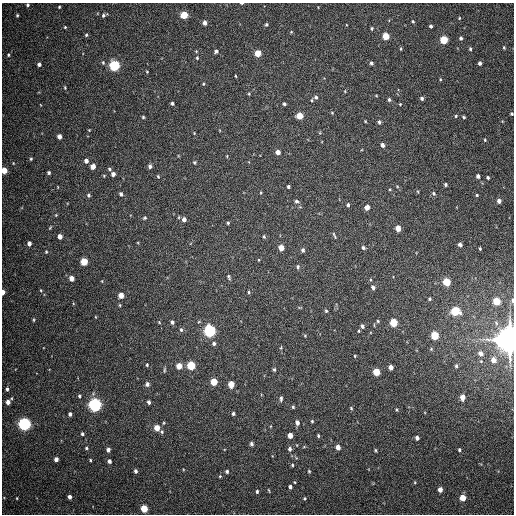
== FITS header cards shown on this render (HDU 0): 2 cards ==
NAXIS1  =                  512
NAXIS2  =                  512

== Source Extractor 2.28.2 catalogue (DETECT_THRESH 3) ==
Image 512 x 512 px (HDU 0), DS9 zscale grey, 1 PNG px = 1 image px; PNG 516 x 516 px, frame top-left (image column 1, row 512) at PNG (2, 3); no overlay
Background 382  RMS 9.5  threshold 28.5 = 3 sigma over >= 5 px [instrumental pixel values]
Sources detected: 188; all 188 listed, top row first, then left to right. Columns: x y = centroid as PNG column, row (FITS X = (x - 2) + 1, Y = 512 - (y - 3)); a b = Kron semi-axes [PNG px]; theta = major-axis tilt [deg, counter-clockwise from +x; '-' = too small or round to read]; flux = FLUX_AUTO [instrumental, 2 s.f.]
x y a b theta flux
242 3 4 2 - 8.3e+02
27 5 4 4 - 1.1e+03
59 7 3 3 - 6.8e+02
17 15 4 3 - 9.1e+02
104 15 6 4 30 1.5e+03
184 15 5 5 - 2.0e+04
459 18 3 3 - 5.1e+02
413 21 4 3 - 6.3e+02
205 23 4 4 - 3.6e+03
266 25 5 4 - 1.0e+03
431 26 4 3 - 1.3e+03
65 27 4 4 - 7.0e+02
372 28 4 4 - 8.5e+02
291 32 4 3 - 5.6e+02
86 35 5 4 - 9.2e+02
386 36 5 4 - 1.5e+04
461 38 4 4 - 1.3e+03
444 40 5 5 - 2.5e+04
504 47 4 3 - 7.1e+02
401 49 4 3 - 6.3e+02
470 49 4 4 - 8.4e+02
216 51 4 4 - 1.6e+03
258 53 5 4 - 1.1e+04
8 55 5 4 - 8.4e+02
197 58 5 4 - 9.1e+02
103 62 5 4 - 9.0e+02
371 63 5 4 - 1.3e+03
480 63 4 3 - 1.8e+03
39 64 4 3 - 2.1e+03
114 65 5 5 - 7.2e+04
147 72 3 3 - 4.9e+02
235 76 3 2 - 5.2e+02
440 79 3 3 - 5.5e+02
203 84 4 4 - 6.6e+02
65 87 4 3 - 5.9e+02
345 91 5 3 - 5.6e+02
249 94 4 3 - 6.1e+02
316 97 6 5 - 1.6e+03
422 98 4 3 - 1.5e+03
389 100 4 4 - 1.2e+03
172 103 4 3 - 1.1e+03
284 104 3 3 - 1.1e+03
400 104 3 3 - 4.7e+02
332 113 4 4 - 5.8e+02
512 114 4 3 - 8.6e+02
300 116 5 5 - 1.1e+04
456 116 5 4 - 7.2e+02
143 117 3 3 - 7.7e+02
464 117 4 3 - 8.8e+02
365 121 4 3 - 5.2e+02
379 122 5 4 - 1.4e+03
89 130 4 3 - 5.1e+02
194 133 3 3 - 4.4e+02
59 136 4 4 - 3.5e+03
485 140 4 3 - 6.8e+02
382 145 4 4 - 2.5e+03
278 152 4 4 - 4.6e+03
31 159 4 3 - 7.9e+02
86 161 5 4 - 2.8e+03
194 162 5 5 - 7.9e+02
93 166 4 4 - 5.6e+03
150 166 5 4 - 1.8e+03
109 169 5 4 - 1.0e+03
4 170 4 4 - 1.1e+04
49 173 4 4 - 1.1e+03
113 174 4 4 - 2.4e+03
104 176 4 4 - 6.8e+02
158 176 4 3 - 6.5e+02
478 176 4 3 - 1.8e+03
488 178 3 3 - 1.0e+03
445 185 4 4 - 9.8e+02
288 187 3 3 - 1.0e+03
390 189 4 3 - 5.5e+02
434 193 6 4 -57 9.5e+02
121 194 4 4 - 1.6e+03
88 195 4 4 - 1.2e+03
477 195 4 3 - 6.9e+02
296 201 6 4 -16 1.3e+03
499 201 4 4 - 3.0e+03
348 205 4 3 - 1.3e+03
367 207 4 4 - 5.4e+03
56 215 5 4 - 5.8e+02
179 217 5 3 - 6.1e+02
144 218 6 4 30 9.5e+02
184 219 5 4 - 2.7e+03
228 223 4 3 - 8.5e+02
398 228 5 4 - 7.2e+03
334 235 9 3 -66 9.5e+02
60 236 4 4 - 4.0e+03
264 237 5 3 - 8.0e+02
29 243 4 4 - 2.4e+03
460 244 4 4 - 2.2e+03
281 248 5 4 - 6.3e+03
363 248 5 5 - 1.3e+03
480 249 3 2 - 6.7e+02
303 250 5 4 - 1.4e+03
46 252 4 3 - 6.7e+02
259 260 4 2 - 4.4e+02
84 261 5 4 - 1.7e+04
298 267 6 5 - 1.2e+03
229 277 7 4 -68 1.0e+03
72 278 4 4 - 4.8e+03
446 282 5 4 - 2.1e+04
373 287 6 5 - 2.0e+03
41 290 4 4 - 5.7e+02
3 292 4 3 - 4.5e+03
249 292 4 3 - 7.8e+02
121 295 5 4 - 6.7e+03
429 299 4 4 - 9.1e+02
512 300 5 3 - 1.4e+03
497 301 5 4 - 1.9e+04
120 305 5 3 - 6.2e+02
326 311 5 4 - 8.3e+02
455 311 5 5 - 3.3e+04
33 320 6 3 -90 7.1e+02
378 321 5 4 - 8.2e+02
159 322 4 3 - 5.7e+02
172 322 5 4 - 1.8e+03
199 322 5 3 - 5.6e+02
393 323 5 4 - 2.6e+04
362 326 5 4 - 1.5e+03
181 330 6 4 -86 1.3e+03
210 331 6 5 - 1.3e+05
359 331 3 3 - 6.2e+02
435 335 5 4 - 2.3e+04
305 336 4 4 - 6.0e+02
510 340 8 7 - 1.5e+06
214 343 5 5 - 1.5e+03
431 349 5 4 - 8.5e+02
480 353 6 5 - 3.0e+03
355 356 3 3 - 5.5e+02
493 360 5 4 - 5.3e+03
147 365 5 4 - 6.7e+02
179 366 5 4 - 8.7e+03
191 366 5 5 - 3.1e+04
456 366 5 4 - 1.2e+03
391 367 4 4 - 3.7e+03
274 369 5 4 - 1.0e+03
164 370 8 3 85 8.4e+02
376 372 5 4 - 1.7e+04
214 382 5 4 - 1.6e+04
147 384 5 5 - 2.1e+03
231 384 5 4 - 1.0e+04
7 389 4 3 - 1.1e+03
79 396 4 3 - 8.7e+02
462 397 5 4 - 5.3e+03
281 399 7 4 85 1.3e+03
8 402 5 4 - 3.3e+03
149 402 4 3 - 1.7e+03
95 405 5 5 - 1.9e+05
293 407 4 4 - 9.1e+02
351 408 5 4 - 6.4e+02
233 413 4 3 - 1.3e+03
70 414 4 3 - 1.6e+03
312 421 4 3 - 6.9e+02
297 423 6 5 - 2.5e+03
25 424 5 5 - 1.6e+05
157 428 5 4 - 8.9e+03
162 432 5 5 - 1.1e+03
82 434 4 4 - 1.2e+03
290 435 4 4 - 5.7e+03
318 436 4 3 - 8.5e+02
417 438 4 4 - 2.1e+03
251 444 5 4 - 1.7e+03
338 447 4 4 - 4.7e+03
86 448 4 4 - 7.9e+02
290 449 6 5 - 1.9e+03
108 450 5 4 - 2.2e+03
375 450 3 3 - 6.9e+02
459 450 3 3 - 8.7e+02
56 459 4 4 - 3.1e+03
90 460 4 3 - 7.3e+02
109 461 4 4 - 2.1e+03
292 465 4 4 - 7.8e+02
136 471 4 4 - 1.6e+03
227 471 4 4 - 1.1e+03
309 471 4 3 - 6.6e+02
220 476 4 4 - 6.7e+02
415 482 4 3 - 5.9e+02
290 487 5 4 - 1.5e+03
269 490 6 2 -71 5.7e+02
440 490 4 4 - 4.0e+03
257 491 4 4 - 1.2e+03
70 497 4 4 - 2.2e+03
17 498 3 3 - 5.4e+02
304 498 5 4 - 6.9e+02
463 498 5 4 - 1.0e+04
144 509 5 4 - 1.8e+04
At the frame edge (FLAGS 8, measured only in part): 7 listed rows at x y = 242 3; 27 5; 512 114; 4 170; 3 292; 512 300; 510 340